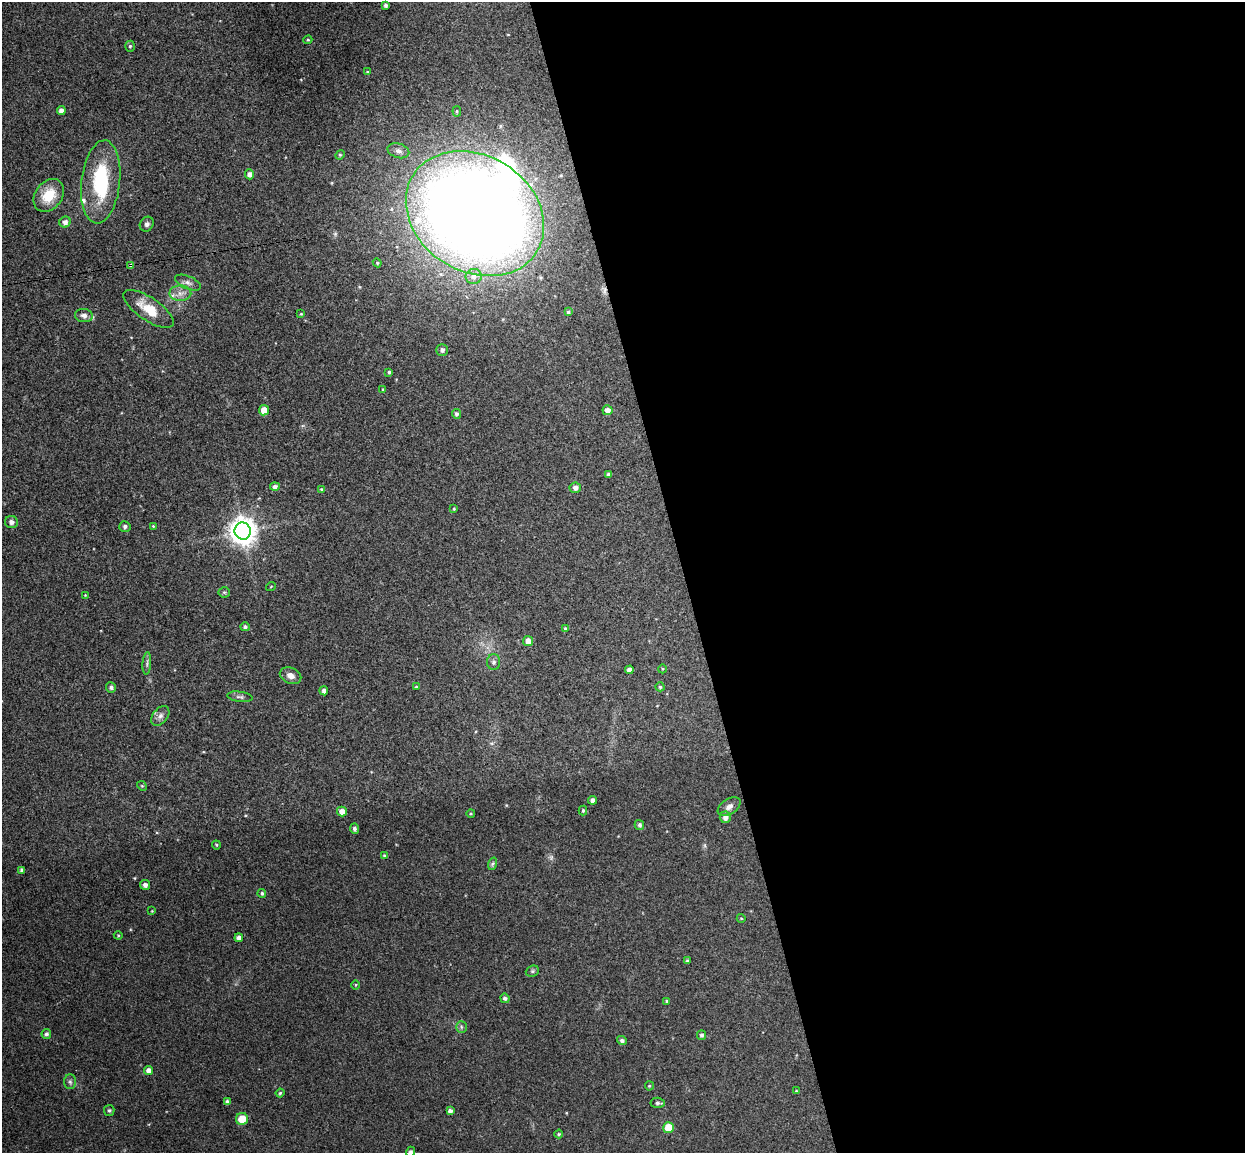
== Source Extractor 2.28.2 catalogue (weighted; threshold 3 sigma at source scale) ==
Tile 8 of 4 x 4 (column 4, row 2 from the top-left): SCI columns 3787-5029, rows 2456-3606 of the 5086 x 5028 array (HDU 1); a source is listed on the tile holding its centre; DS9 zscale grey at full resolution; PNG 1247 x 1155 px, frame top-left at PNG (2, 2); each listed source drawn as its Kron ellipse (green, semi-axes under 4 px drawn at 4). Shown black and unused: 45% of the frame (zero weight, under 3 of 4 exposures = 5% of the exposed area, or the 3 px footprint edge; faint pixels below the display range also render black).
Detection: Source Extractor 2.28.2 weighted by HDU 2 'WHT'; one run over the whole footprint, this tile lists its part. Background 0.0743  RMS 0.0078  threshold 0.035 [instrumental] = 3 sigma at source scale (4.5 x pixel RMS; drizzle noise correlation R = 1.50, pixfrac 1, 0.05/0.05 arcsec/px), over >= 5 px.
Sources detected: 100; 2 inside a brighter object's white glare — neither listed nor drawn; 2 inside a brighter listed object's ellipse — not listed separately; the other 96 listed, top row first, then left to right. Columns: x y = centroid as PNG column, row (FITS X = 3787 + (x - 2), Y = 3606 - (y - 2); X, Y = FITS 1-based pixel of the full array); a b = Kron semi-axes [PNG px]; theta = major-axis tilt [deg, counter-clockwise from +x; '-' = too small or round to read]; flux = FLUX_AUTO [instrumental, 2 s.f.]
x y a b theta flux
386 5 4 3 - 1.8
308 40 4 4 - 0.95
130 46 5 5 - 1.3
367 72 3 3 - 0.78
61 111 4 4 - 3.6
457 111 5 4 - 0.9
398 151 11 7 -17 3.4
340 155 5 4 - 0.93
249 174 5 4 - 3.5
101 182 42 19 84 55
49 195 18 13 52 20
475 214 73 58 -32 1500
65 222 5 5 - 3.1
147 224 8 6 53 2.3
377 263 4 4 - 0.91
131 266 4 4 - 2.4
474 276 8 7 - 4
188 283 14 6 -23 3.6
180 293 11 8 0 5.1
149 309 29 11 -34 17
568 312 4 4 - 1.3
301 314 3 3 - 0.66
84 315 9 6 -9 3.4
442 350 6 5 - 2.6
389 372 3 3 - 1.1
383 389 4 3 - 0.81
264 410 5 5 - 10
607 410 5 5 - 4.4
456 414 5 4 - 1.7
609 474 4 3 - 1.7
275 487 5 4 - 2.6
575 488 5 5 - 3.2
322 489 4 4 - 1.1
454 509 4 3 - 0.85
11 522 6 6 - 3.3
125 526 5 5 - 1.9
153 526 4 3 - 0.56
243 531 8 8 - 880
271 586 5 3 - 0.58
224 592 5 5 - 1.2
85 595 3 3 - 0.52
245 627 5 4 - 1.8
565 628 4 3 - 0.82
528 641 5 5 - 5.3
494 662 8 6 90 2.2
147 663 11 3 86 1.7
662 669 4 3 - 0.62
629 670 4 4 - 2.7
291 676 11 8 -23 4.3
111 687 5 5 - 2.1
416 687 4 3 - 0.78
660 687 4 4 - 1.2
324 691 4 4 - 2.3
240 697 13 5 -8 2.2
160 716 11 7 51 3.6
142 786 5 4 - 0.86
593 800 4 4 - 3.1
729 807 13 7 34 3.9
583 810 5 4 - 1.2
342 811 5 5 - 5.3
471 814 4 3 - 0.7
725 817 6 5 - 3.9
639 825 5 4 - 1.9
354 829 5 4 - 1.8
216 845 4 3 - 0.76
384 855 4 4 - 0.77
492 864 6 4 70 1.3
22 870 4 4 - 2.5
145 885 5 5 - 2.9
262 893 4 4 - 1.5
152 911 4 4 - 0.62
741 918 4 3 - 0.57
118 935 4 4 - 0.75
239 938 4 4 - 2.8
687 961 3 3 - 1.2
532 971 7 5 21 1.4
356 985 5 3 - 0.77
505 998 5 4 - 2.1
667 1001 4 4 - 0.96
461 1027 6 5 - 1.4
46 1034 5 5 - 1.6
701 1035 5 4 - 2
622 1040 5 4 - 2.3
149 1070 4 4 - 5
70 1082 7 6 - 2
649 1086 4 4 - 0.87
796 1091 4 3 - 0.77
280 1093 4 4 - 1.1
227 1102 4 4 - 3.1
658 1103 7 5 -4 1.8
109 1110 5 5 - 1.5
450 1111 4 4 - 3
242 1119 6 6 - 12
668 1128 5 5 - 19
559 1134 4 3 - 0.91
411 1152 5 4 - 1.7
Overlapping masked pixels (flux is a lower limit): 2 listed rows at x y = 475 214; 131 266
Isophote crosses this tile's border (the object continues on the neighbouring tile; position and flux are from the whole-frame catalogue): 1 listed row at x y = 411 1152